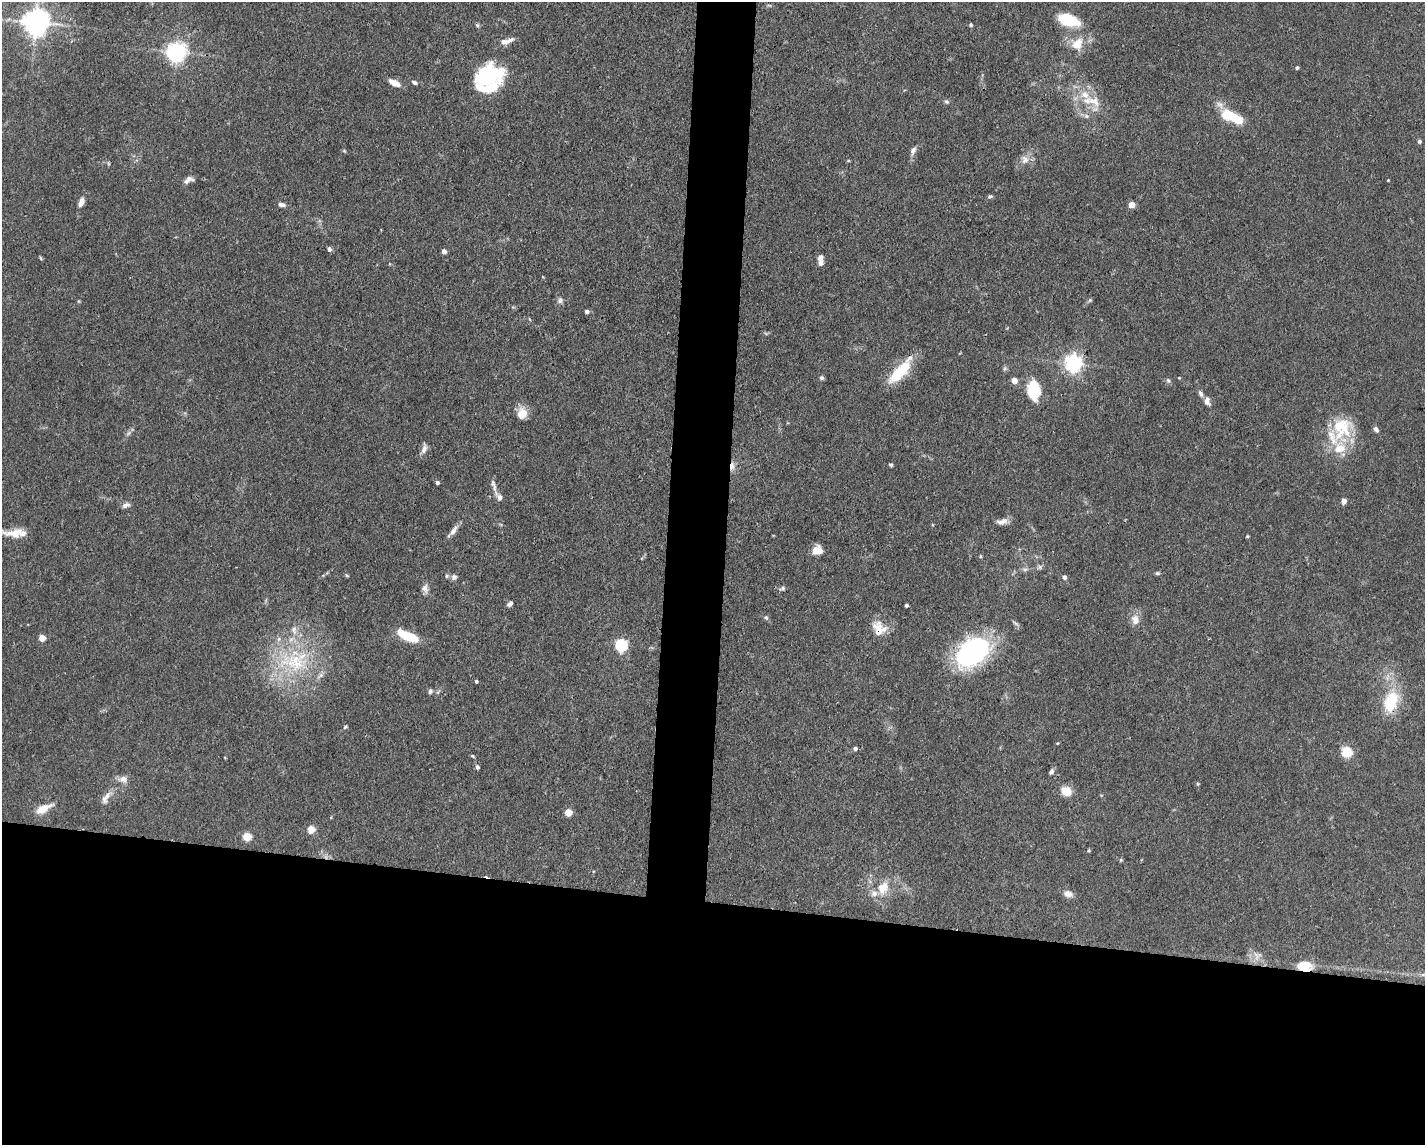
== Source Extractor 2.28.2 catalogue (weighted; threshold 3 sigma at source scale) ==
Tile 11 of 3 x 4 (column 2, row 4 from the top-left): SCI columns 1533-2955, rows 1-1143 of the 4598 x 4572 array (HDU 1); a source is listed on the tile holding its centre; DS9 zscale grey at full resolution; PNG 1427 x 1147 px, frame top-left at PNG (2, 2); no overlay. Shown black and unused: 24% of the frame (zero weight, under 3 of 4 exposures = <1% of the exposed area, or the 3 px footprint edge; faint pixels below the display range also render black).
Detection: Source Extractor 2.28.2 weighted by HDU 2 'WHT'; one run over the whole footprint, this tile lists its part. Background 0.0928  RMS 0.0042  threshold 0.0191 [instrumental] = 3 sigma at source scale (4.5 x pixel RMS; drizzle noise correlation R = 1.50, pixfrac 1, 0.05/0.05 arcsec/px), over >= 5 px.
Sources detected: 109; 2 inside a brighter object's white glare — not listed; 10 inside a brighter listed object's ellipse — not listed separately; the other 97 listed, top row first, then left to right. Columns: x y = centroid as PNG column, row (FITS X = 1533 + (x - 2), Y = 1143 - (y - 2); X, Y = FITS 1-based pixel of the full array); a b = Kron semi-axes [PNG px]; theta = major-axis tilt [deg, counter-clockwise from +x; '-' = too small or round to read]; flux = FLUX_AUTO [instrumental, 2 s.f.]
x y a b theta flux
1068 20 26 13 -21 14
35 22 8 8 - 560
477 25 6 5 - 0.63
971 25 4 4 - 0.72
504 42 19 7 14 3
1077 44 16 12 51 6.8
176 52 7 7 - 220
1297 67 3 3 - 0.79
487 76 34 23 15 32
414 82 7 4 -27 0.99
394 83 13 6 -27 4.3
1094 101 26 12 -26 8.4
946 102 7 6 - 0.81
1086 116 8 6 -22 1.2
1233 117 27 11 -32 14
1419 141 5 5 - 0.81
913 150 10 6 61 1.7
1025 159 12 11 - 3.4
189 180 12 6 23 2
1388 180 3 3 - 0.29
990 196 6 5 - 0.83
81 202 10 6 68 2.7
282 204 9 5 -12 1.4
1131 205 5 4 - 7
329 249 5 4 - 1.4
444 251 4 4 - 2.2
40 258 6 4 -86 0.46
821 263 9 6 -87 2.1
560 300 8 6 83 1.3
1090 300 6 4 46 0.65
587 311 4 4 - 1.3
1073 363 6 6 - 190
1005 368 7 4 71 0.72
903 369 27 12 59 14
822 378 5 5 - 0.95
1179 378 4 3 - 0.33
1014 380 4 4 - 5.3
1168 380 7 5 -57 0.92
1034 390 19 12 -85 17
1201 393 10 5 -62 1.3
1207 401 10 7 -79 2.3
522 413 14 12 74 5
1342 428 32 27 80 20
1376 429 8 6 -52 1.2
424 448 16 6 77 2.1
891 465 6 4 -28 0.6
732 466 12 5 84 2.4
437 482 4 4 - 0.86
499 497 14 6 -56 2.2
1344 501 6 5 - 1.7
126 505 10 6 19 1.6
1002 521 16 7 15 2.6
453 530 15 6 53 2.4
15 533 29 10 -1 6.4
1247 536 4 3 - 0.46
817 550 11 9 8 4.6
980 556 5 3 - 0.41
1039 567 7 5 60 0.92
1025 569 7 4 1 0.92
1157 573 6 5 - 0.67
446 576 5 5 - 0.72
454 577 8 7 - 1.4
1064 577 6 5 - 1.2
425 588 12 8 -77 2
783 588 7 5 22 0.96
510 604 8 5 34 1.2
906 605 3 3 - 0.85
766 618 6 5 - 0.76
1135 620 12 9 -80 3.8
294 630 14 6 -86 2.6
879 632 30 12 -77 6
407 636 21 7 -25 14
42 638 4 4 - 7.4
621 645 6 5 - 56
972 652 35 23 38 79
294 661 50 29 7 38
476 681 4 3 - 0.73
430 691 6 5 - 1.1
1391 702 31 18 73 17
345 727 6 3 45 0.51
1057 743 4 3 - 0.32
855 748 5 4 - 1.1
1346 752 5 5 - 34
472 756 5 4 - 0.51
477 767 6 5 - 0.9
1051 771 7 5 58 1.1
123 779 12 9 -10 2.5
1066 791 10 8 -24 7
106 798 19 7 60 3.1
43 809 18 8 28 5.9
568 812 5 5 - 9.9
311 830 11 10 - 2.6
247 837 5 5 - 17
1121 860 5 5 - 0.52
883 888 18 13 60 7.5
1068 894 12 8 -17 2.6
1307 965 15 11 -53 5.5
Overlapping masked pixels (flux is a lower limit): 4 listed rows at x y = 732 466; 879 632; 1391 702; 1307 965
Isophote crosses this tile's border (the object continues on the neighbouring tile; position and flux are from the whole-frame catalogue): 2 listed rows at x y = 15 533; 1391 702